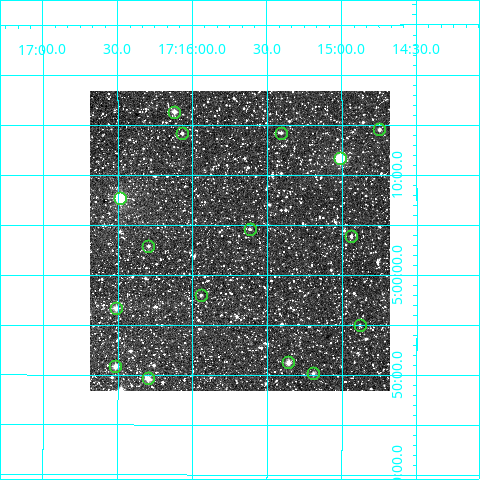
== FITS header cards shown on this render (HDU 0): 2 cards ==
NAXIS1  =                  300
NAXIS2  =                  300

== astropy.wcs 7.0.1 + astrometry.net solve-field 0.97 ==
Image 300 x 300 px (HDU 0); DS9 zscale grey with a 90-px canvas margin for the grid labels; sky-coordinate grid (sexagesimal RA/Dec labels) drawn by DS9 from the SOLVED WCS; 16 Tycho-2 reference stars matched to detected sources circled (green)
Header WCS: RA---TAN/DEC--TAN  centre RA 17:15:41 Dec +05:03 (258.92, +5.06 deg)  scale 6 arcsec/px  FOV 30.0' x 30.0'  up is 0 deg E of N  parity normal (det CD < 0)
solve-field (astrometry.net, Tycho-2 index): VERIFIED the header's WCS against the Tycho-2 star catalogue (16 matches, 0 conflicts) and refined it, rather than solving blind
Solved WCS: RA---TAN-SIP/DEC--TAN-SIP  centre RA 17:15:41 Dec +05:03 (258.92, +5.06 deg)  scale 6 arcsec/px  FOV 30.0' x 30.0'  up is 0 deg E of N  parity normal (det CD < 0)
The solver's refit moves the header's centre by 1.5 arcsec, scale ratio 1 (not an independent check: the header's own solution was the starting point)
Tycho-2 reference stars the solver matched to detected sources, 16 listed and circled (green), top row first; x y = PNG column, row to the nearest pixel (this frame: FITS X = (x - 90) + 1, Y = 300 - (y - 91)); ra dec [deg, ICRS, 3 dp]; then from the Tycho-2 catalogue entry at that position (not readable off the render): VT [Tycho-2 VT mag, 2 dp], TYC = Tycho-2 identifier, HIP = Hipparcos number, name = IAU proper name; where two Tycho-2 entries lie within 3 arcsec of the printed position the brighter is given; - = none
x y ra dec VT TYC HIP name
174 112 259.030 +5.272 10.53 408-881-1 - -
379 129 258.687 +5.242 11.36 407-606-1 - -
182 133 259.018 +5.236 11.26 408-279-1 - -
281 133 258.852 +5.237 11.57 408-916-1 - -
340 158 258.753 +5.194 8.83 408-43-1 - -
120 198 259.121 +5.128 7.95 408-336-1 84495 -
250 229 258.904 +5.077 11.98 408-966-1 - -
351 236 258.735 +5.064 11.74 407-316-1 - -
148 246 259.074 +5.048 11.58 408-1052-1 - -
201 295 258.986 +4.966 11.84 408-738-1 - -
116 308 259.128 +4.945 10.02 408-107-1 - -
360 325 258.720 +4.917 12.27 407-303-1 - -
288 362 258.839 +4.854 10.23 408-1002-1 - -
115 366 259.129 +4.848 10.44 408-563-1 - -
313 373 258.798 +4.836 11.40 408-289-1 - -
148 378 259.074 +4.827 9.34 408-1140-1 - -